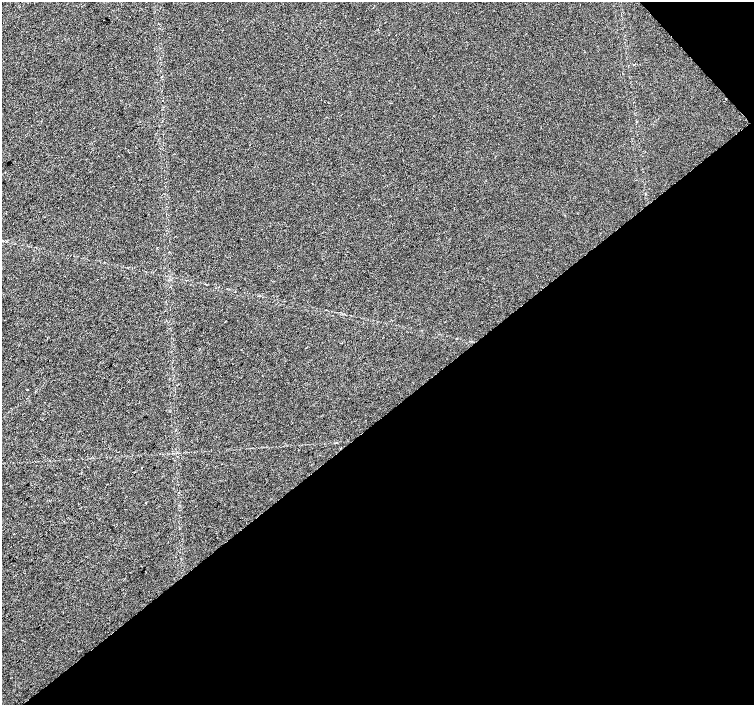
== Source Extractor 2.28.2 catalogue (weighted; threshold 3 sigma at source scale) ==
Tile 12 of 4 x 4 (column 4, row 3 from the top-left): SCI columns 4512-6014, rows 1616-3021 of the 6014 x 5977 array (HDU 1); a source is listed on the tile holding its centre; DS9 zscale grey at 2 x 2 block average (1 PNG px = mean of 2 x 2 image px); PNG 756 x 707 px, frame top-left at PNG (2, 2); no overlay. Shown black and unused: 42% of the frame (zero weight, under 2 of 3 exposures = <1% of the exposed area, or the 3 px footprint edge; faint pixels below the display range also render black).
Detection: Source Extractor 2.28.2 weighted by HDU 2 'WHT'; one run over the whole footprint, this tile lists its part. Background -1.32e-05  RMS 0.0057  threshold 0.0256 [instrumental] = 3 sigma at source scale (4.5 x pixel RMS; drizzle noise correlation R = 1.50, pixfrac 1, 0.0396/0.0396 arcsec/px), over >= 5 px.
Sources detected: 3; all 3 listed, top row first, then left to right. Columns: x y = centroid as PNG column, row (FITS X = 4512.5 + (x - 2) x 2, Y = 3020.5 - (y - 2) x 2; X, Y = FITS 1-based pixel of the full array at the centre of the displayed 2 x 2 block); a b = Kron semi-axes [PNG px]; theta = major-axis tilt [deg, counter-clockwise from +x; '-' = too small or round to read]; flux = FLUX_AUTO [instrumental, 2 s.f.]
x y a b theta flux
27 390 2 2 - 1.3
142 468 2 2 - 0.77
145 502 2 2 - 0.69